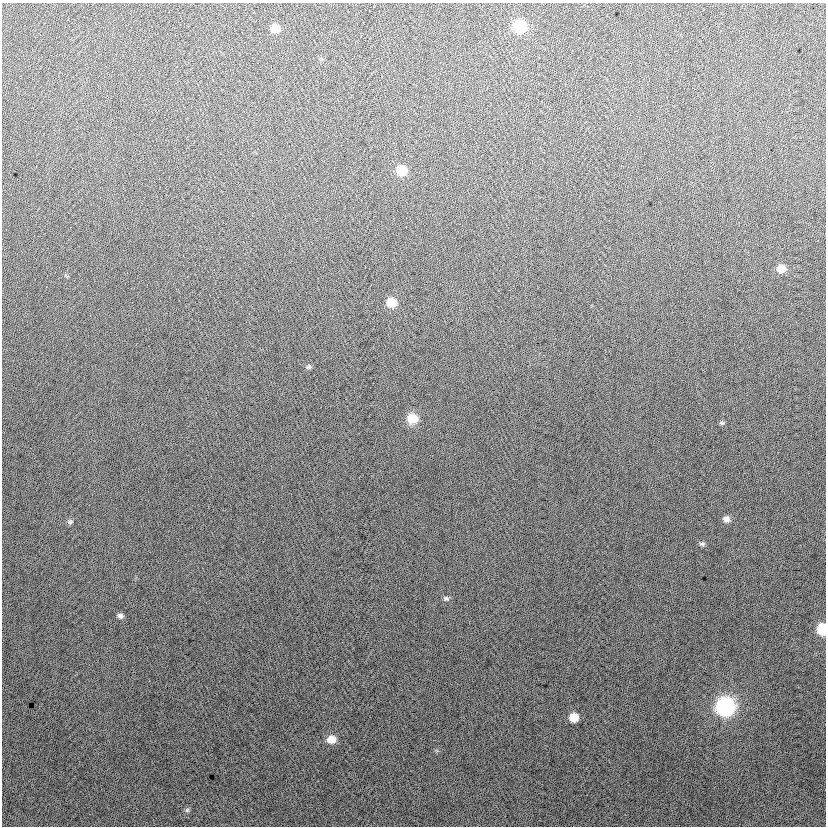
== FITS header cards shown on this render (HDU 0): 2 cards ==
NAXIS1  =                  824
NAXIS2  =                  824

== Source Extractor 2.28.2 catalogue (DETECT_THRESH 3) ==
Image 824 x 824 px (HDU 0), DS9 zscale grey, 1 PNG px = 1 image px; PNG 828 x 828 px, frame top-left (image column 1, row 824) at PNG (2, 3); no overlay
Background 12.7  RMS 14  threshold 40.7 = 3 sigma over >= 5 px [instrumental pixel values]
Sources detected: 18; all 18 listed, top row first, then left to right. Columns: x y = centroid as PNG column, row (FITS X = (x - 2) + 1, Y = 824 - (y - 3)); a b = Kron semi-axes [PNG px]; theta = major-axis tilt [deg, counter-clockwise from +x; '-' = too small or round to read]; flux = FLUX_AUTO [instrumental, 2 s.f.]
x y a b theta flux
520 26 9 8 - 57000
275 28 8 7 - 12000
401 170 8 7 - 24000
781 268 8 7 - 12000
391 302 8 7 - 19000
309 367 7 5 -3 2000
412 418 10 8 -4 22000
722 423 7 5 -13 1500
726 519 8 7 - 4700
70 522 8 7 - 2000
702 544 8 5 -1 1900
446 598 8 6 -21 2200
120 616 7 6 - 3100
822 629 8 6 -88 43000
725 707 10 9 - 260000
574 717 7 7 - 17000
331 739 9 8 - 12000
187 810 6 6 - 1800
At the frame edge (FLAGS 8, measured only in part): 1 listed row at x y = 822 629